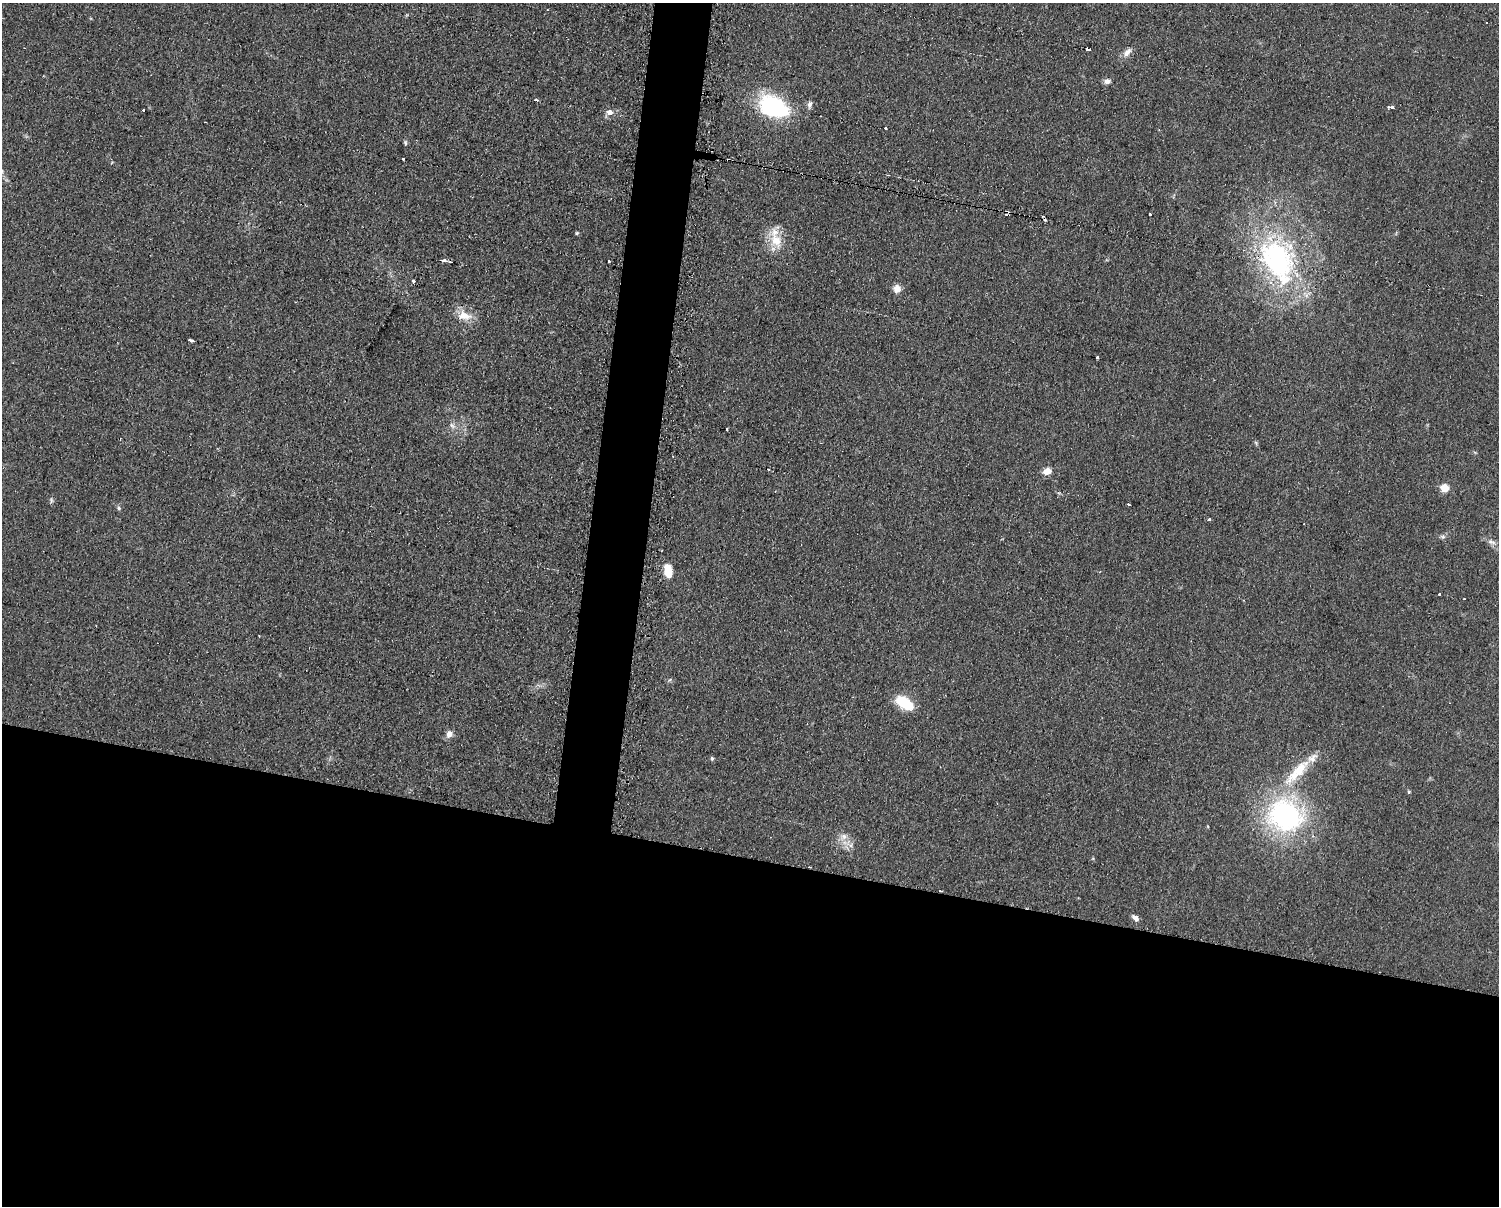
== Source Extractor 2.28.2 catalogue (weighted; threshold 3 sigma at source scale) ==
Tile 11 of 3 x 4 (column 2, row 4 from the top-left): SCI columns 1620-3116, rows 1-1204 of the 4863 x 4814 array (HDU 1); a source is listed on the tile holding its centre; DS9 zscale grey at full resolution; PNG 1501 x 1208 px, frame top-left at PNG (2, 3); no overlay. Shown black and unused: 31% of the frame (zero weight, under 2 of 3 exposures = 2% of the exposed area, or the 3 px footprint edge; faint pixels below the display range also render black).
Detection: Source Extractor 2.28.2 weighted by HDU 2 'WHT'; one run over the whole footprint, this tile lists its part. Background 0.098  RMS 0.011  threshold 0.0502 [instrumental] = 3 sigma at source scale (4.5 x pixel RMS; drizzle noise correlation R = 1.50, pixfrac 1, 0.05/0.05 arcsec/px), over >= 5 px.
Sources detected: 53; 6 cosmic-ray / hot-pixel residue — not listed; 2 inside a brighter listed object's ellipse — not listed separately; the other 45 listed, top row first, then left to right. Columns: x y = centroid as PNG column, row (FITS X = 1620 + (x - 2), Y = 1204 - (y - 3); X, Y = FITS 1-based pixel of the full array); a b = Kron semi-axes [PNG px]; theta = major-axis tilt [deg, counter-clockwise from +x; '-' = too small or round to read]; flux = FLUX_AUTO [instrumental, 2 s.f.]
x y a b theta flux
1088 50 4 3 - 20
1127 52 14 7 47 6.7
1107 81 8 6 5 4.5
536 100 3 3 - 6
810 104 10 6 78 3.9
774 107 34 21 -25 110
1391 107 5 3 - 9
143 110 3 2 - 1.8
609 112 8 7 - 6.2
885 128 3 3 - 2.9
405 143 7 4 -71 1.8
403 159 3 3 - 3.1
1150 215 3 3 - 25
577 233 5 4 - 1.2
776 240 17 12 -59 21
1277 260 63 38 -64 220
444 261 7 4 -9 6.3
608 262 3 3 - 2.4
413 281 4 3 - 1.6
897 289 11 10 - 6.8
464 315 20 12 -14 17
190 340 5 3 - 8
1097 358 3 3 - 11
452 425 9 5 -53 3.6
727 429 3 2 - 2.6
1047 471 9 7 16 10
1444 488 5 5 - 46
51 500 8 4 -90 2
1129 504 3 2 - 2.1
119 508 6 5 - 2.3
1209 519 3 3 - 3.8
1443 536 8 4 -9 2.3
1491 542 13 5 -15 4.2
668 571 13 8 -84 20
1439 594 3 3 - 2.6
904 703 20 11 -34 35
449 734 8 7 - 6.7
712 758 4 4 - 2
1297 772 53 14 46 48
1409 792 5 4 - 1.4
1285 815 33 28 -31 220
844 836 8 8 - 6.2
851 845 7 4 72 2.9
941 891 3 2 - 1.9
1135 918 9 5 -35 4.6
Overlapping masked pixels (flux is a lower limit): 1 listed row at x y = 941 891